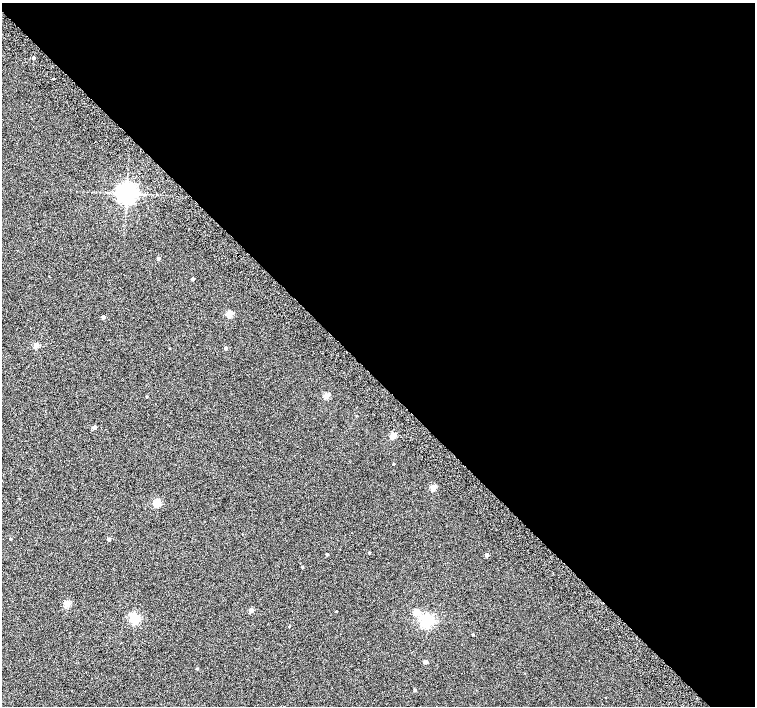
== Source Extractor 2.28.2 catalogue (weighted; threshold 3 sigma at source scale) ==
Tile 8 of 4 x 4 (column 4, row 2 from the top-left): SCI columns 4568-6073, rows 3080-4486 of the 6118 x 6093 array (HDU 1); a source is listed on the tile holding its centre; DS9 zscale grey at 2 x 2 block average (1 PNG px = mean of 2 x 2 image px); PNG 757 x 708 px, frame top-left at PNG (2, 3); no overlay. Shown black and unused: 54% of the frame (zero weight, under 2 of 3 exposures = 3% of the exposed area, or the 3 px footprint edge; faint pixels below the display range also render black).
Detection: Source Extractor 2.28.2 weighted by HDU 2 'WHT'; one run over the whole footprint, this tile lists its part. Background 0.0524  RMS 0.052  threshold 0.234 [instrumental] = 3 sigma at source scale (4.5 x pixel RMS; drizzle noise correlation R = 1.50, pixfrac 1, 0.0396/0.0396 arcsec/px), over >= 5 px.
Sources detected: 37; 1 inside a brighter listed object's ellipse — not listed separately; the other 36 listed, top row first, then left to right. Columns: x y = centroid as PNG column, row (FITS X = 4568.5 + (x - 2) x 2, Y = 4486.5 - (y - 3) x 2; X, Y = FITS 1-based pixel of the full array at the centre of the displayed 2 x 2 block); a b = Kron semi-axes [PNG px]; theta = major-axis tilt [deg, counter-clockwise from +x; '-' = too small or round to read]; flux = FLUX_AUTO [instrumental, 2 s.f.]
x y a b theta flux
33 58 2 2 - 34
54 79 2 2 - 6.8
126 193 5 5 - 8100
158 258 3 3 - 33
193 279 2 2 - 34
229 314 3 3 - 280
103 317 3 3 - 34
36 345 3 3 - 180
170 348 2 2 - 6
225 348 3 3 - 31
146 396 2 2 - 9.1
326 396 3 3 - 240
357 416 3 2 - 6.6
94 427 3 3 - 68
393 435 3 3 - 280
393 464 2 2 - 8.4
433 487 3 3 - 220
157 503 3 3 - 490
11 539 2 2 - 11
109 539 2 2 - 35
369 552 2 2 - 15
327 554 2 2 - 16
487 555 3 3 - 41
302 567 3 2 - 10
67 604 3 3 - 310
251 610 3 3 - 110
336 611 2 2 - 8.4
416 613 3 3 - 170
134 618 4 3 - 1200
427 621 4 4 - 2200
289 626 3 2 - 6.7
473 634 3 2 - 10
426 662 3 3 - 52
197 669 3 2 - 11
525 673 2 2 - 4
415 690 3 3 - 18